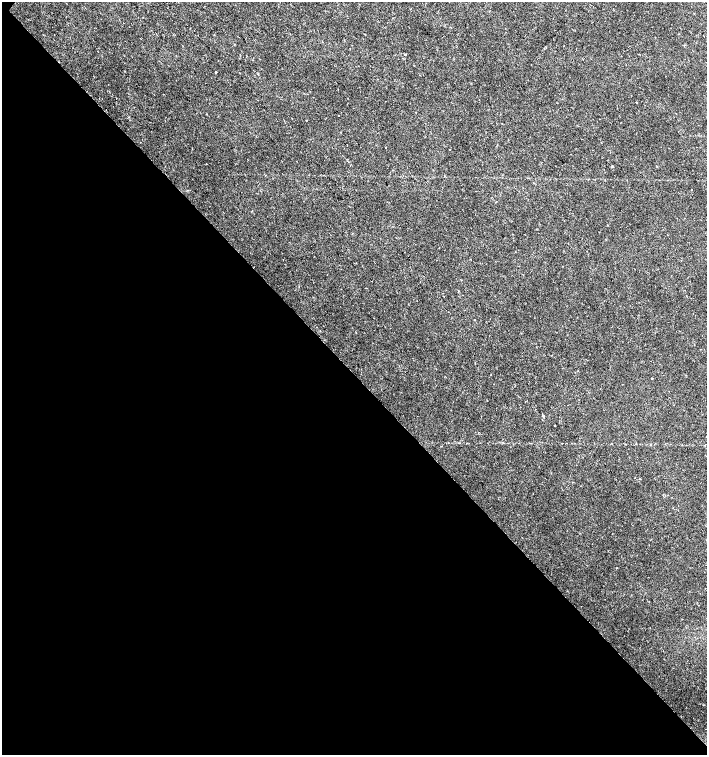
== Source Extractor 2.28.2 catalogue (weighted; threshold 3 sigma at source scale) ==
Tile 14 of 4 x 4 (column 2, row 4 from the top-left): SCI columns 1635-3043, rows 1-1506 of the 6023 x 6029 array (HDU 1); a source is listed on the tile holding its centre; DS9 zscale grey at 2 x 2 block average (1 PNG px = mean of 2 x 2 image px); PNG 709 x 757 px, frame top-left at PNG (2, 2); no overlay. Shown black and unused: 51% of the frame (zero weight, under 2 of 3 exposures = <1% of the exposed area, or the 3 px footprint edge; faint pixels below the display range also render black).
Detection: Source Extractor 2.28.2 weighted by HDU 2 'WHT'; one run over the whole footprint, this tile lists its part. Background 0.0219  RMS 0.0034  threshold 0.0151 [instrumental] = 3 sigma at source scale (4.5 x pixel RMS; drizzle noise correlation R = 1.50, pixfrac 1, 0.0396/0.0396 arcsec/px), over >= 5 px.
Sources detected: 12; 1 cosmic-ray / hot-pixel residue — not listed; the other 11 listed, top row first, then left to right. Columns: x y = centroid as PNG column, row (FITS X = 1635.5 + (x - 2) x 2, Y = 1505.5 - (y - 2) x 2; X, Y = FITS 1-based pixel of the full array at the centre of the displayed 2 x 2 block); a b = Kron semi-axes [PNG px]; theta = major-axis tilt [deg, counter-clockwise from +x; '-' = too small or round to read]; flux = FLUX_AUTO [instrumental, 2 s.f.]
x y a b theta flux
694 14 2 2 - 0.42
405 54 2 2 - 3.6
216 72 2 2 - 4.6
636 102 2 2 - 0.37
339 115 2 2 - 0.47
613 166 2 2 - 0.97
444 176 2 2 - 0.41
691 190 2 2 - 1.2
652 378 2 2 - 0.56
543 416 2 2 - 5.9
635 478 2 2 - 0.24
Diffuse or blended objects may show on this block-average render without a row.